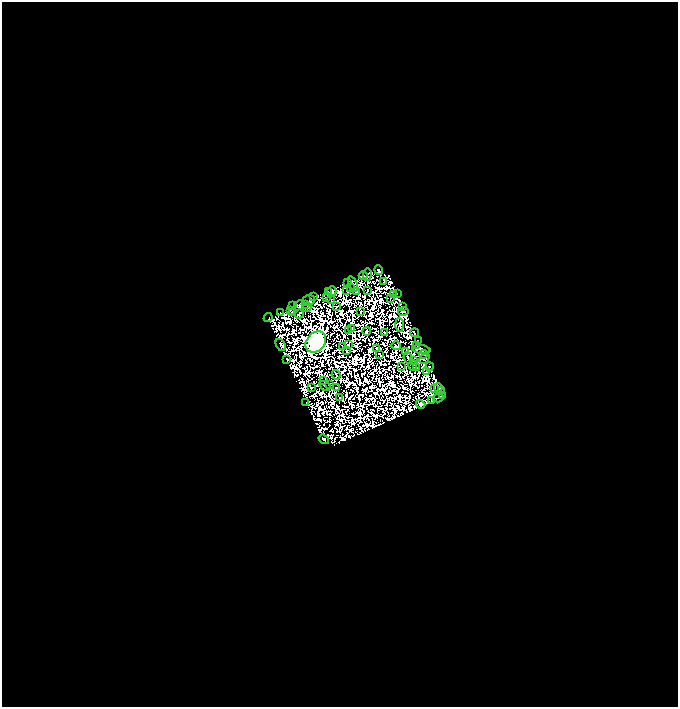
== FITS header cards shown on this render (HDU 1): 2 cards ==
NAXIS1  =                  676
NAXIS2  =                  705

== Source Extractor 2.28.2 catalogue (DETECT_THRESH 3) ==
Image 676 x 705 px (HDU 1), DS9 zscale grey, 1 PNG px = 1 image px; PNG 680 x 709 px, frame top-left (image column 1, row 705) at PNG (2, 2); each listed source drawn as its Kron ellipse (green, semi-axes under 4 px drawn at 4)
Background 0.679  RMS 2.4e-04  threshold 7.07e-04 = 3 sigma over >= 5 px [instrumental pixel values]
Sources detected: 155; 79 with non-positive FLUX_AUTO (blend fragments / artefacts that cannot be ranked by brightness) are neither listed nor drawn; the other 76 listed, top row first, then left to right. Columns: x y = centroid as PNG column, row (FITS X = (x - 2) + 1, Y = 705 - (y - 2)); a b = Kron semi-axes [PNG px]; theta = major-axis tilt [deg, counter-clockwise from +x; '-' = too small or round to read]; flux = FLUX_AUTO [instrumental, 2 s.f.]
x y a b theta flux
379 270 5 3 - 73
367 274 6 3 88 29
363 276 4 3 - 7.3
347 282 3 2 - 4.3
384 282 4 2 - 1.8
353 284 8 2 -68 21
350 287 3 2 - 20
367 290 3 2 - 7.6
328 291 3 2 - 4.7
332 291 5 4 - 31
347 291 2 2 - 19
357 291 4 3 - 30
397 293 3 2 - 5.5
394 294 2 2 - 14
314 297 2 2 - 2.1
326 298 2 2 - 4.1
391 298 2 2 - 7.5
331 299 4 2 - 2.3
309 300 6 5 - 40
305 304 2 2 - 13
299 305 5 4 - 38
293 306 2 2 - 9.5
337 306 2 2 - 5
307 307 5 3 - 4.8
402 307 3 3 - 31
290 310 2 2 - 3
361 312 3 2 - 6.3
403 312 5 2 - 23
280 313 3 2 - 0.89
292 313 3 2 - 20
299 314 5 2 - 7.5
268 318 4 2 - 4.7
400 325 7 3 -86 34
352 328 3 2 - 9.2
349 330 2 2 - 7.5
366 331 4 2 - 17
384 332 2 2 - 7.2
415 333 4 2 - 12
418 340 2 2 - 5.7
316 342 11 9 48 55000
281 345 6 4 -57 68
348 345 4 2 - 5.7
417 345 4 2 - 27
343 346 3 2 - 8
396 346 4 2 - 5
376 348 2 2 - 14
421 349 9 4 -8 12
347 350 3 2 - 13
406 352 3 2 - 9.3
380 354 4 2 - 5.7
424 354 4 3 - 23
408 358 6 2 -66 9.3
287 359 3 3 - 1.5
424 359 5 2 - 29
413 361 2 2 - 3.6
413 365 5 2 - 1.6
401 366 3 2 - 9.2
417 367 4 2 - 19
429 367 4 2 - 18
426 372 3 2 - 0.75
336 375 5 2 - 8.1
323 381 2 2 - 7.7
329 384 3 2 - 9
325 386 6 2 -31 0.54
438 387 4 4 - 37
311 388 3 2 - 2.2
336 388 4 2 - 11
434 389 3 2 - 6.2
441 391 3 2 - 18
443 396 3 3 - 1.8
339 398 2 2 - 9.8
438 398 5 2 - 26
432 401 4 3 - 30
306 403 2 2 - 3.9
421 404 5 4 - 45
324 439 5 3 - 66
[79 non-positive-flux detections neither listed nor drawn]